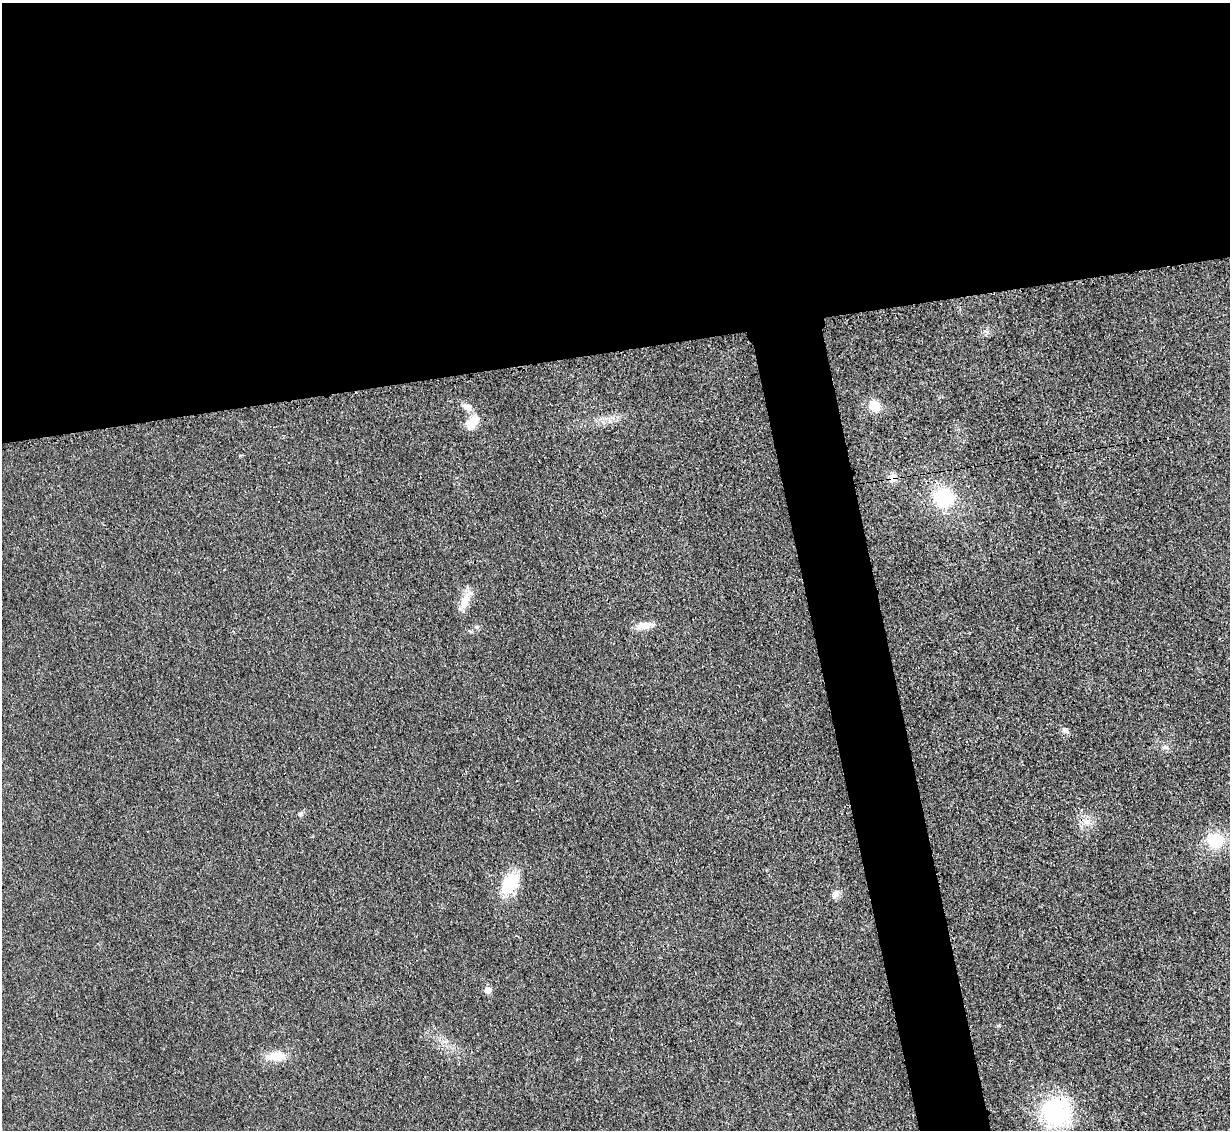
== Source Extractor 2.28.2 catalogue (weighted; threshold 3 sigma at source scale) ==
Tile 2 of 4 x 4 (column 2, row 1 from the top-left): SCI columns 1245-2472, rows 3648-4775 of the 4954 x 4926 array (HDU 1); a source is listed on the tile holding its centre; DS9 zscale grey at full resolution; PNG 1232 x 1132 px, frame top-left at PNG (2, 3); no overlay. Shown black and unused: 35% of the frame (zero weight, under 3 of 4 exposures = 2% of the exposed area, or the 3 px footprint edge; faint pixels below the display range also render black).
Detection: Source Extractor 2.28.2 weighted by HDU 2 'WHT'; one run over the whole footprint, this tile lists its part. Background 0.021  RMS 0.0049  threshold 0.0221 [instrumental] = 3 sigma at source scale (4.5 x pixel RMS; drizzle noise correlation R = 1.50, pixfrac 1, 0.05/0.05 arcsec/px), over >= 5 px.
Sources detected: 18; all 18 listed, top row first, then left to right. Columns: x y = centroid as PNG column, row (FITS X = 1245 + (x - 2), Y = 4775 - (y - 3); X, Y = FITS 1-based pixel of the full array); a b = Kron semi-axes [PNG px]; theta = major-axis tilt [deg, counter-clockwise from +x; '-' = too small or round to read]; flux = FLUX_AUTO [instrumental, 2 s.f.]
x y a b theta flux
874 406 9 8 - 12
467 407 14 8 -18 3.3
472 422 21 12 49 6.7
893 478 11 10 - 3.2
944 498 21 18 -10 29
465 601 22 10 72 6.6
645 625 23 8 6 5.5
477 627 6 4 0 0.78
1066 730 10 6 -32 1.5
1166 747 8 5 -19 1.3
300 814 7 5 -2 1
1087 822 11 7 1 3
1215 840 16 13 -9 19
509 884 24 14 58 19
835 894 10 8 48 2.7
488 990 6 6 - 3.8
276 1056 26 11 2 7.9
1056 1112 38 35 -19 44
Overlapping masked pixels (flux is a lower limit): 1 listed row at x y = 893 478
Unlisted compact peaks at least as high as the median listed source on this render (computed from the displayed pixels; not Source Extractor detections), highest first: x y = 987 332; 998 1026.